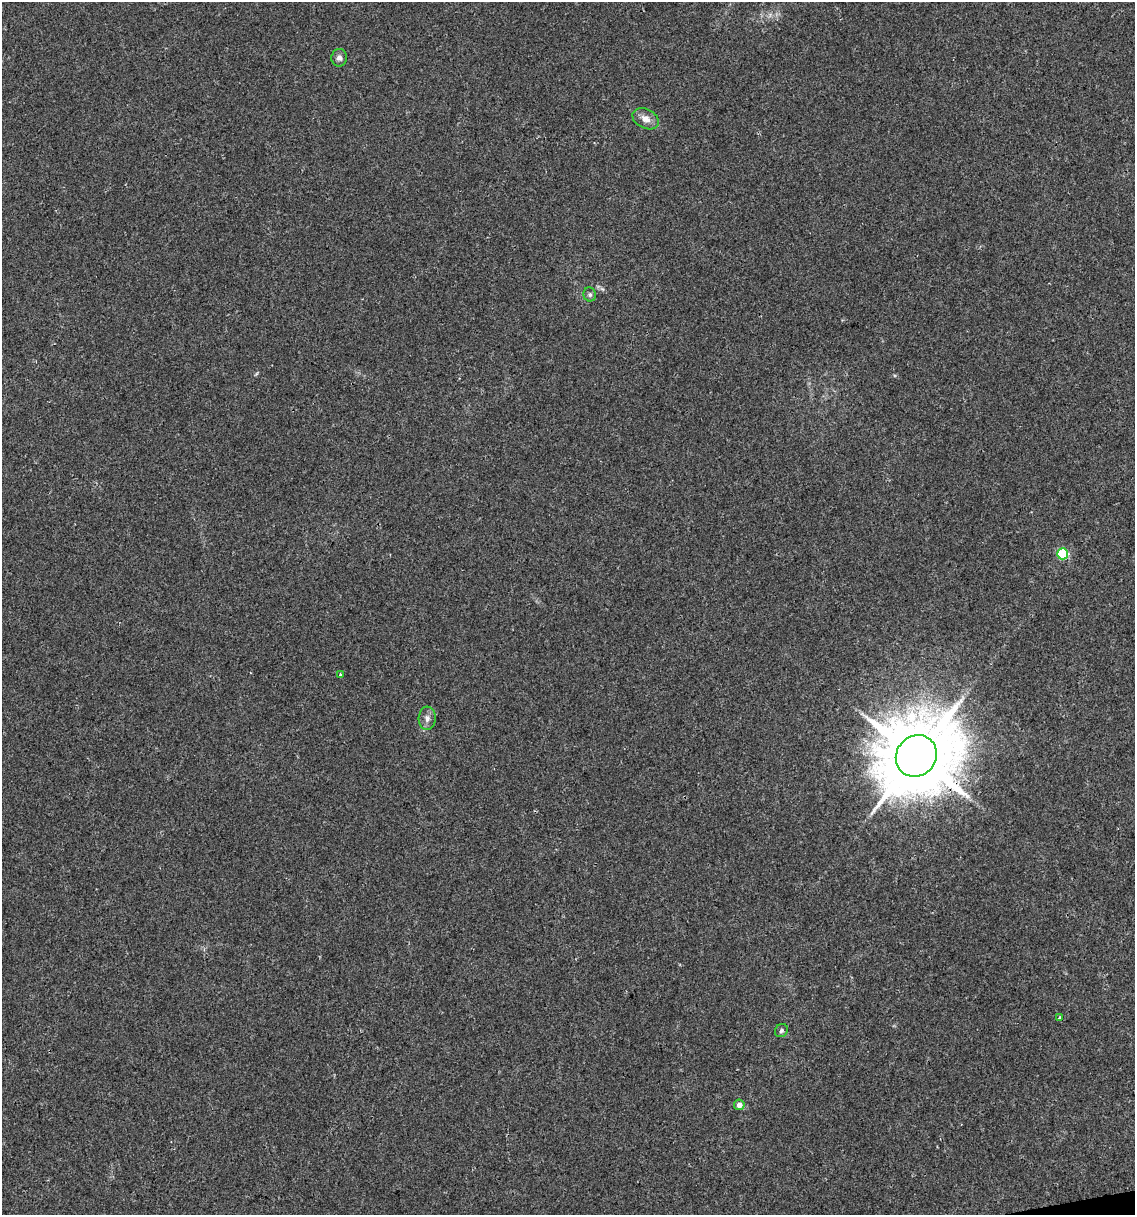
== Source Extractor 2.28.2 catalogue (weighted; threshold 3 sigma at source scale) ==
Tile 6 of 4 x 4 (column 2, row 2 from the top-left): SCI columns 1204-2336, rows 2429-3641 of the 4627 x 4856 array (HDU 1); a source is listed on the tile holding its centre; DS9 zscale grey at full resolution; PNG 1137 x 1217 px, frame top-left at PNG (2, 2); each listed source drawn as its Kron ellipse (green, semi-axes under 4 px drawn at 4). Shown black and unused: <1% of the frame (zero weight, under 2 of 3 exposures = <1% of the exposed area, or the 3 px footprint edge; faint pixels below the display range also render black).
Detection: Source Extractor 2.28.2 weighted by HDU 2 'WHT'; one run over the whole footprint, this tile lists its part. Background 0.0176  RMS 0.0045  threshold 0.0202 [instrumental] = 3 sigma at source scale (4.5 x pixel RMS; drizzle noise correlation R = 1.50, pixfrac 1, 0.0396/0.0396 arcsec/px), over >= 5 px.
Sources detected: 10; all 10 listed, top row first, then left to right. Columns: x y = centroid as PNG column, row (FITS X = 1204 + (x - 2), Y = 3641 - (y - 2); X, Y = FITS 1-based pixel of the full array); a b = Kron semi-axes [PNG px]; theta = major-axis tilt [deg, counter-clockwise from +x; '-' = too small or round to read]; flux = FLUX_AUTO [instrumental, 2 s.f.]
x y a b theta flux
339 58 9 8 - 1.9
646 119 14 9 -28 3.7
590 294 7 6 - 1
1063 554 5 5 - 32
340 675 4 3 - 1.1
427 718 11 8 87 2.5
916 756 22 19 49 5600
1059 1018 4 3 - 0.69
781 1031 7 6 - 1.1
739 1105 5 5 - 3.1
Overlapping masked pixels (flux is a lower limit): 1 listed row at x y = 916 756